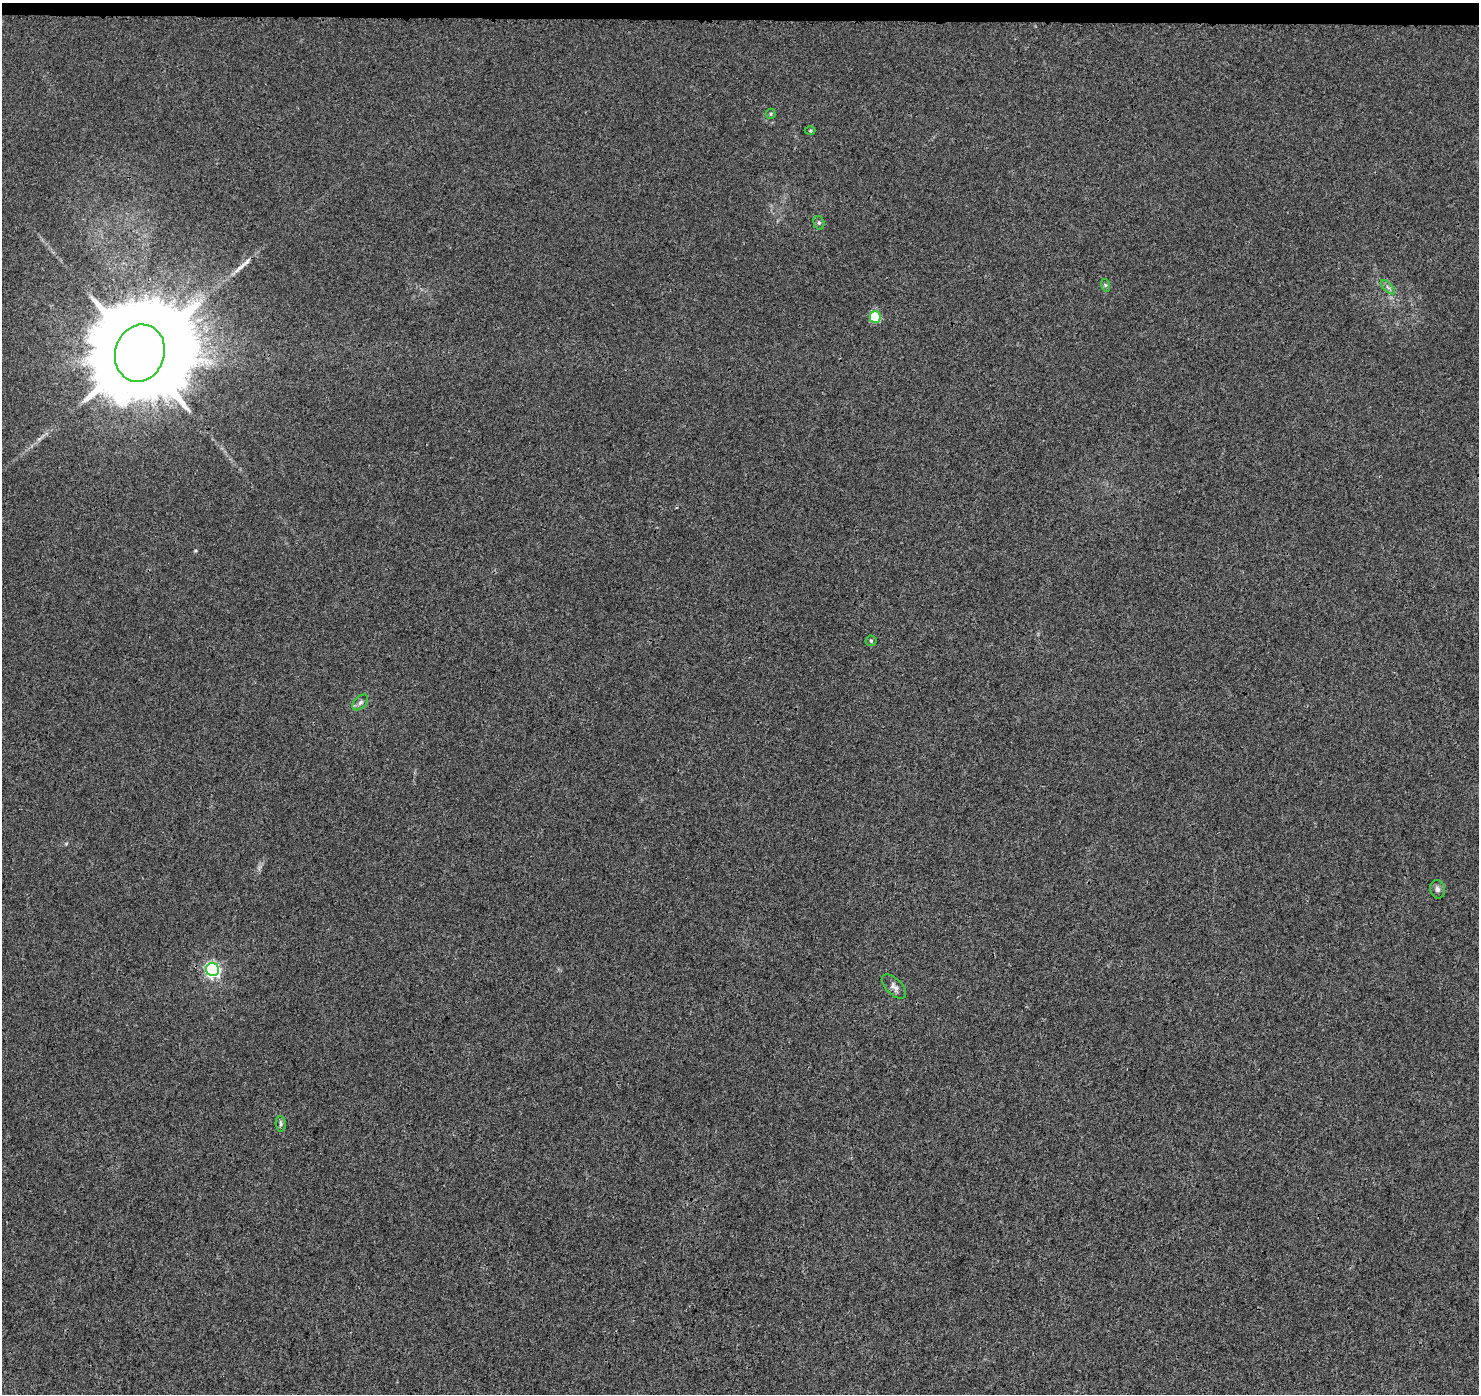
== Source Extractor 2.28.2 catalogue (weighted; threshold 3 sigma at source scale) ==
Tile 2 of 3 x 3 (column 2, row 1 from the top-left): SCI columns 1494-2970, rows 3024-4415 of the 4472 x 4707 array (HDU 1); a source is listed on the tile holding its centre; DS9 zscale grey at full resolution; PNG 1481 x 1396 px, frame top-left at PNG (2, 3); each listed source drawn as its Kron ellipse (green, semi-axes under 4 px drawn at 4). Shown black and unused: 1% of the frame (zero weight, under 3 of 4 exposures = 2% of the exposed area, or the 3 px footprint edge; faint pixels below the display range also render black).
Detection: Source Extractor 2.28.2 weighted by HDU 2 'WHT'; one run over the whole footprint, this tile lists its part. Background 0.00584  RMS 0.0034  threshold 0.0152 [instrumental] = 3 sigma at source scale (4.5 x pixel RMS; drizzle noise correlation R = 1.50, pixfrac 1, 0.0396/0.0396 arcsec/px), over >= 5 px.
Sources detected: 14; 1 long thin detection or spike segment (spike, bleed or trail) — neither listed nor drawn; the other 13 listed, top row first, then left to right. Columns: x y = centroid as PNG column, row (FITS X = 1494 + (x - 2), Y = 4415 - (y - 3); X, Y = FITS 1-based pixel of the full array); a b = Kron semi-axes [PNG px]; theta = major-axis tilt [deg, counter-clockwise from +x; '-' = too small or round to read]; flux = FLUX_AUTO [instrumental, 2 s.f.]
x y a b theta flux
771 114 5 5 - 0.42
810 131 5 3 - 0.36
819 223 7 5 -74 0.66
1105 285 6 4 -72 0.47
1388 287 9 3 -45 0.7
875 317 6 5 - 19
140 353 29 24 72 10000
871 641 5 5 - 0.44
360 702 9 5 45 1
1437 889 9 7 -75 1.1
212 970 7 6 - 67
894 986 15 8 -45 1.8
281 1124 8 5 -86 0.64